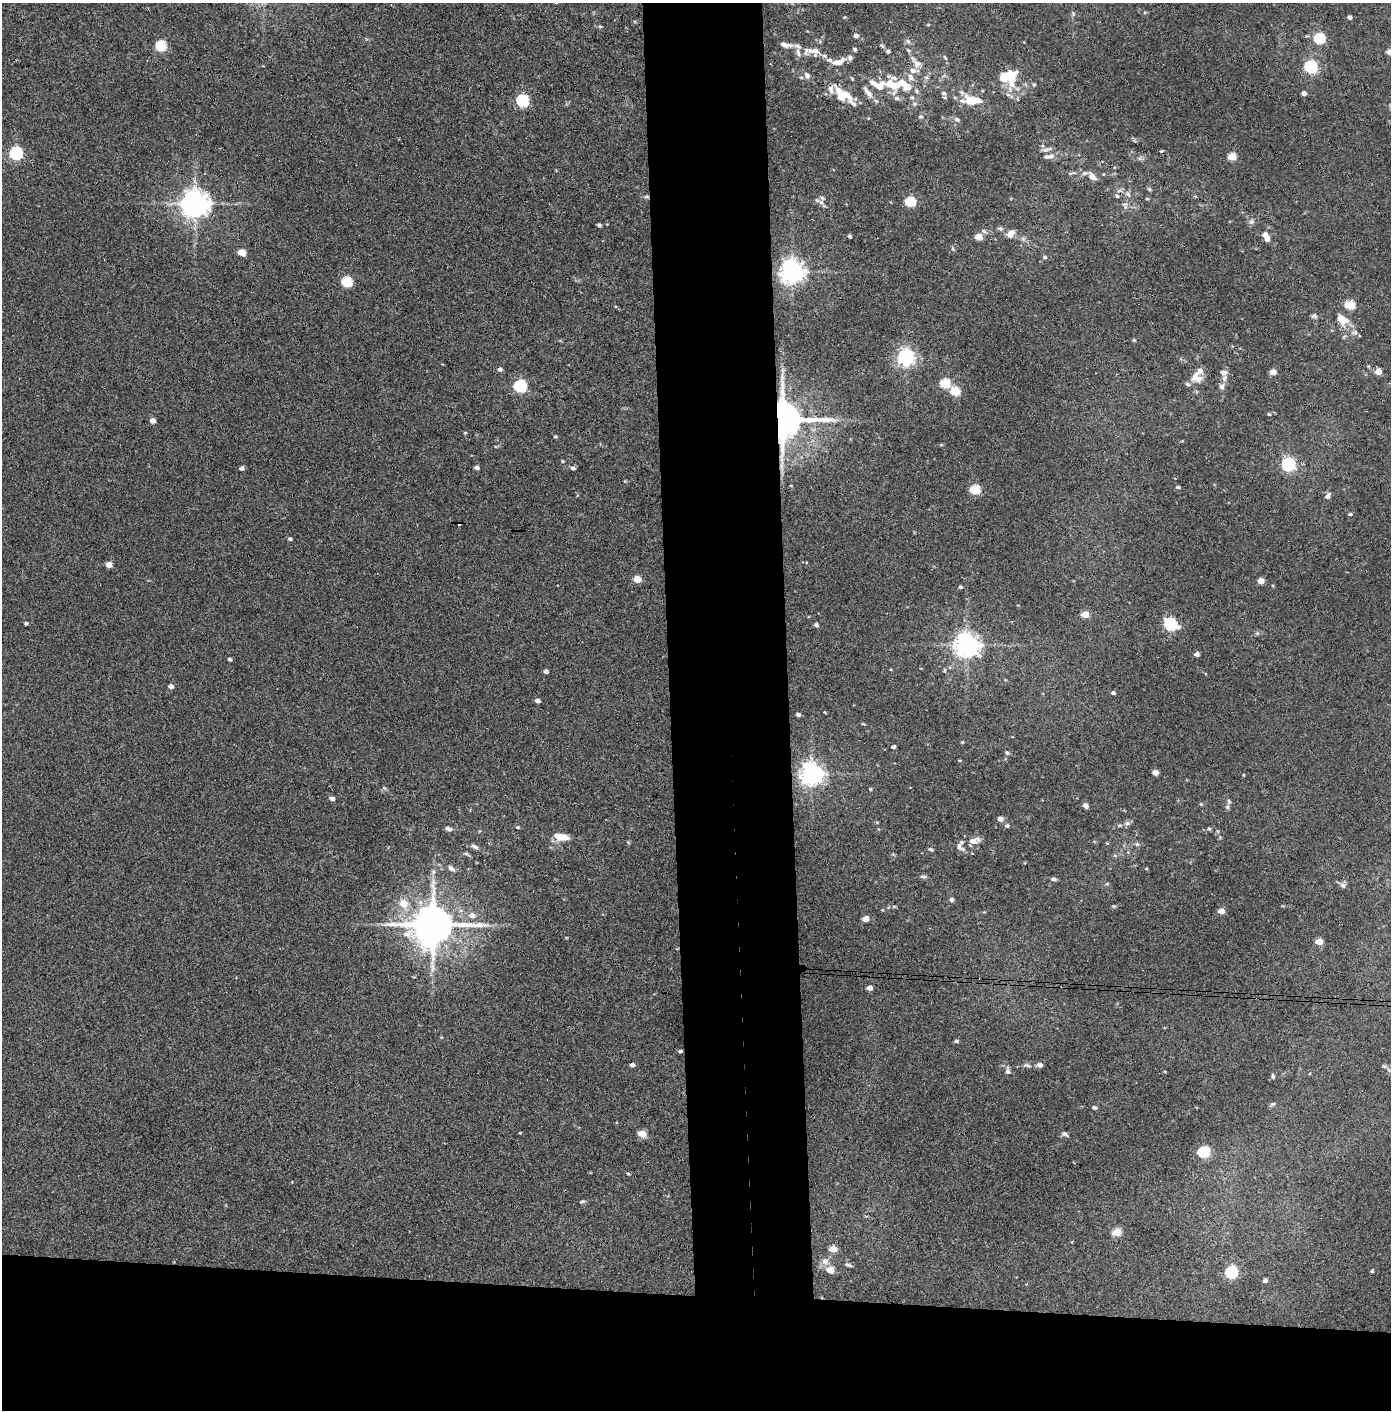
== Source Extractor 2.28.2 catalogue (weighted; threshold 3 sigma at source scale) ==
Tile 8 of 3 x 3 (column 2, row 3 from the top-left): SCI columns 1464-2852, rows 5-1412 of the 4314 x 4236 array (HDU 1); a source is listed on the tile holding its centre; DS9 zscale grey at full resolution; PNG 1393 x 1412 px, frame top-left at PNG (2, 3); no overlay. Shown black and unused: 16% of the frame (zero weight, under 3 of 4 exposures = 6% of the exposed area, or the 3 px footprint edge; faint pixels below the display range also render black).
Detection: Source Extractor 2.28.2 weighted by HDU 2 'WHT'; one run over the whole footprint, this tile lists its part. Background 0.0738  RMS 0.0052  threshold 0.0235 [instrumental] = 3 sigma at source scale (4.5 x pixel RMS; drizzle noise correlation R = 1.50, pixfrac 1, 0.05/0.05 arcsec/px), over >= 5 px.
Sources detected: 193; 1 cosmic-ray / hot-pixel residue — not listed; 16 inside a brighter listed object's ellipse — not listed separately; the other 176 listed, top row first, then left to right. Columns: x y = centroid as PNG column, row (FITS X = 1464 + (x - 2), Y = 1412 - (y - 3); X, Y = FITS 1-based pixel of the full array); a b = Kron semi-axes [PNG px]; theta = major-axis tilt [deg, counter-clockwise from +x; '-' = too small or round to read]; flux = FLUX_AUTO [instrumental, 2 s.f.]
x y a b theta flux
1073 14 5 5 - 0.8
1350 17 4 4 - 1.9
928 25 5 3 - 0.47
600 26 5 3 - 0.56
856 35 6 5 - 1.8
1319 38 6 5 - 42
908 41 7 5 -43 1.2
786 45 15 6 -6 3.1
161 46 6 5 - 38
882 46 8 4 -36 0.81
855 49 5 4 - 0.98
815 51 13 9 -8 4.3
888 51 6 5 - 0.85
798 52 12 5 -77 2.1
1390 52 5 4 - 7
839 62 20 7 20 4.6
916 63 19 10 -54 6.1
1311 67 6 6 - 78
807 76 11 7 -67 2
1007 76 21 10 20 14
911 77 11 8 -57 3
892 84 21 14 -30 13
1034 84 5 4 - 0.62
831 89 12 7 -78 2.8
868 92 17 7 -50 3.7
944 93 7 5 -5 1.2
1304 93 4 4 - 2.2
841 95 15 8 -85 7
912 97 6 4 -1 0.82
1011 97 7 4 -20 1.1
850 98 8 6 -13 2.6
523 100 6 6 - 75
972 100 17 8 -3 15
853 104 17 5 -41 1.9
921 117 7 3 -1 0.68
957 120 8 5 -36 1.2
1045 150 9 6 16 1.7
1161 151 4 3 - 0.51
16 153 6 6 - 80
1048 156 14 6 8 2.4
1232 156 5 5 - 15
1092 177 12 8 -43 3.4
1149 189 5 5 - 0.73
1128 194 9 6 -52 2
1117 196 6 5 - 0.9
646 197 7 3 18 0.93
821 202 10 7 -53 2.2
910 202 5 5 - 32
195 204 8 8 - 700
1125 205 11 6 -72 1.9
1251 221 8 6 67 1.3
599 225 4 3 - 1
1000 228 7 5 -8 1
984 231 7 5 -18 1.2
1011 233 11 8 48 3.4
850 236 4 4 - 0.89
979 237 5 5 - 8.9
1266 237 14 8 -66 3.4
242 253 5 4 - 9.8
1045 257 5 5 - 0.99
792 272 7 7 - 480
347 282 6 5 - 34
1350 305 5 5 - 25
1314 316 7 6 - 1.3
1342 319 13 9 -33 8.1
1355 332 8 6 13 1.5
1134 340 4 4 - 0.66
906 357 6 6 - 190
500 369 5 5 - 1.4
1378 371 5 4 - 7.4
1273 372 5 4 - 6
1196 378 15 10 -13 5
1224 378 9 7 71 2.1
945 383 5 5 - 30
520 386 6 6 - 72
1222 387 9 7 73 1.8
955 391 5 5 - 23
1269 414 5 4 - 0.65
782 420 10 10 - 2000
152 421 5 5 - 3.5
555 437 4 4 - 0.64
562 461 4 3 - 0.51
1288 464 6 6 - 100
477 467 5 4 - 1.4
242 468 4 4 - 1.5
573 468 6 4 -9 1.2
1178 487 5 3 - 0.71
975 489 5 5 - 25
1328 496 8 5 56 2
1350 514 5 4 - 1
290 539 4 4 - 1.1
109 565 5 4 - 5.6
637 579 5 4 - 8.5
1261 581 5 4 - 6.5
960 587 5 4 - 0.77
1085 614 5 4 - 10
26 623 4 3 - 0.85
1171 624 7 5 -21 73
816 625 5 4 - 1.4
1257 633 6 4 -18 0.77
966 645 8 7 - 480
1197 654 4 4 - 2.1
230 659 4 4 - 1
945 670 7 3 -81 0.61
546 671 4 4 - 1.6
171 686 5 4 - 2.3
1113 693 4 4 - 1.4
538 701 5 4 - 1.9
798 714 5 4 - 1.3
962 742 4 3 - 0.59
893 747 4 3 - 1.3
1007 753 6 5 - 0.93
1155 772 5 4 - 5.4
812 774 7 7 - 410
1243 775 4 3 - 0.43
870 789 4 3 - 0.57
332 799 5 4 - 2.1
1229 801 8 5 -70 1.1
1201 804 4 4 - 0.52
1086 806 6 5 - 2
1000 819 6 5 - 2.5
1128 823 8 6 -2 1.5
1007 826 6 5 - 1.1
517 827 6 4 -1 0.72
449 829 9 5 -20 1.6
1209 829 6 4 0 0.7
561 837 18 8 -8 7.7
973 841 9 6 -9 3.7
1107 843 5 3 - 0.43
1137 844 6 6 - 0.96
474 846 13 5 -29 1.9
959 846 11 8 -78 2.7
931 849 6 4 -26 0.8
467 854 10 4 -31 0.9
1115 856 6 4 -3 0.73
451 868 11 6 -37 2
1146 869 4 2 - 0.42
433 871 7 4 90 1.1
923 877 8 5 -1 1.3
1054 879 6 5 - 1.5
1107 884 6 4 2 0.57
1343 885 9 6 -45 1.5
952 900 5 5 - 1.4
403 903 6 6 - 9.6
894 906 6 4 1 0.64
1114 906 6 4 1 0.65
1221 911 5 4 - 6.4
472 915 9 8 - 2.9
866 919 5 4 - 7.9
432 925 13 11 2 2100
1319 942 5 4 - 9.3
869 988 4 4 - 4
956 1041 4 4 - 1.1
680 1051 4 3 - 0.89
632 1065 4 4 - 1.9
1027 1065 11 5 -7 1.6
1040 1065 5 4 - 3.2
1008 1071 9 6 -85 1.6
1165 1072 4 3 - 0.43
1273 1076 7 5 -80 0.95
1272 1104 8 4 26 0.91
1094 1107 6 4 -24 0.81
520 1133 4 3 - 0.44
642 1134 5 4 - 11
1064 1134 6 5 - 1.5
1204 1152 6 5 - 53
628 1174 4 4 - 0.55
582 1201 7 4 10 0.85
1117 1232 5 4 - 16
833 1249 5 4 - 10
825 1261 9 9 - 3
848 1265 9 5 -19 1.1
830 1270 8 7 - 4.5
1372 1271 3 3 - 0.7
1231 1272 6 5 - 75
1265 1281 4 4 - 1.8
Overlapping masked pixels (flux is a lower limit): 2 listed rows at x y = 646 197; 782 420
Isophote crosses this tile's border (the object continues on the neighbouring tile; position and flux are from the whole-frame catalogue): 1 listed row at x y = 1390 52